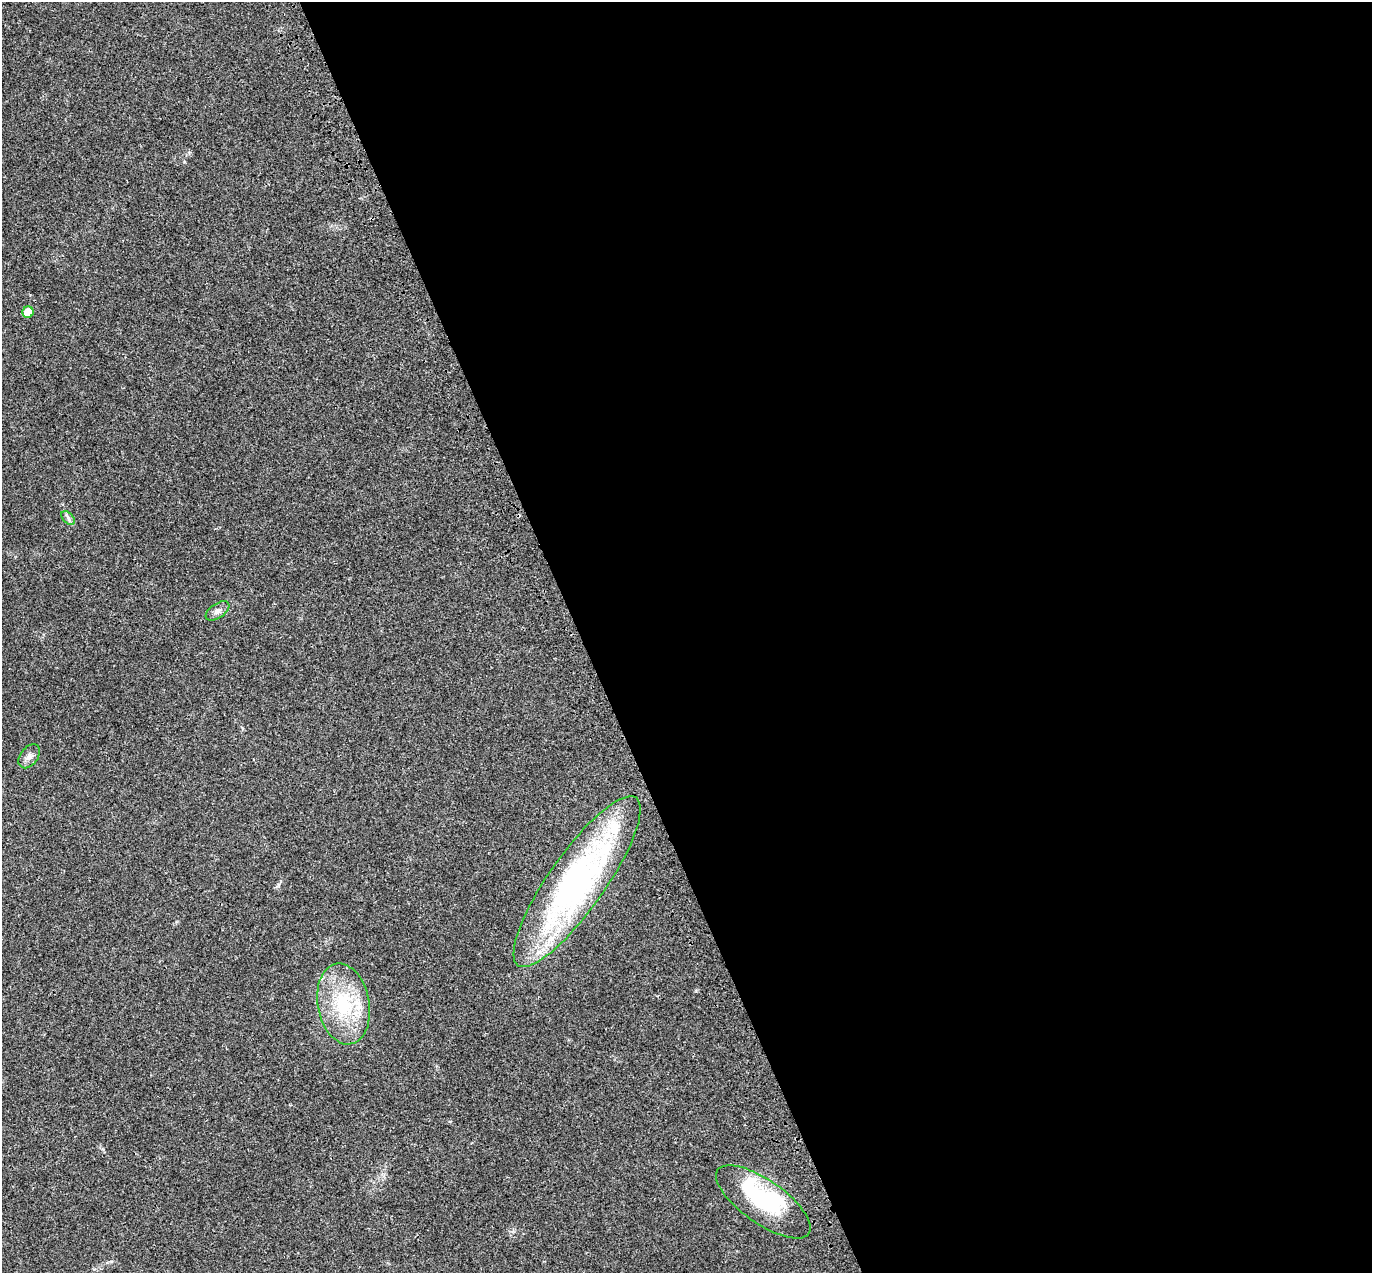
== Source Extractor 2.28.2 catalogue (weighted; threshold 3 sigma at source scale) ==
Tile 8 of 4 x 4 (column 4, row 2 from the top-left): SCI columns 4222-5591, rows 2761-4031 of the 5707 x 5572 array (HDU 1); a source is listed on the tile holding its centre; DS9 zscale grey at full resolution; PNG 1374 x 1275 px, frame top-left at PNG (2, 2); each listed source drawn as its Kron ellipse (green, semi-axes under 4 px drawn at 4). Shown black and unused: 58% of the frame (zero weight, under 3 of 4 exposures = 9% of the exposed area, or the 3 px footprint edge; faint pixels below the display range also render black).
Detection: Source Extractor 2.28.2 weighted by HDU 2 'WHT'; one run over the whole footprint, this tile lists its part. Background 0.0222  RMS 0.003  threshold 0.0135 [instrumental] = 3 sigma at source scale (4.5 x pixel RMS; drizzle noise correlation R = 1.50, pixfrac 1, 0.0396/0.0396 arcsec/px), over >= 5 px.
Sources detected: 10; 2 inside a brighter object's white glare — neither listed nor drawn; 1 inside a brighter listed object's ellipse — not listed separately; the other 7 listed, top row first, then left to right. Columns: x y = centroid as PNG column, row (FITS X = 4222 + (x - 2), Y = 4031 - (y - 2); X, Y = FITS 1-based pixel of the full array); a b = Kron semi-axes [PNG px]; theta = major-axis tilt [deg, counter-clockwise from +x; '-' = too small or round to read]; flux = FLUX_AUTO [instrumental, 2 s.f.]
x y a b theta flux
28 312 6 5 - 6.1
68 518 8 5 -46 0.72
217 611 13 7 35 1.3
29 756 13 9 53 1.6
577 882 102 28 55 98
344 1004 41 26 -80 20
763 1202 56 21 -35 21